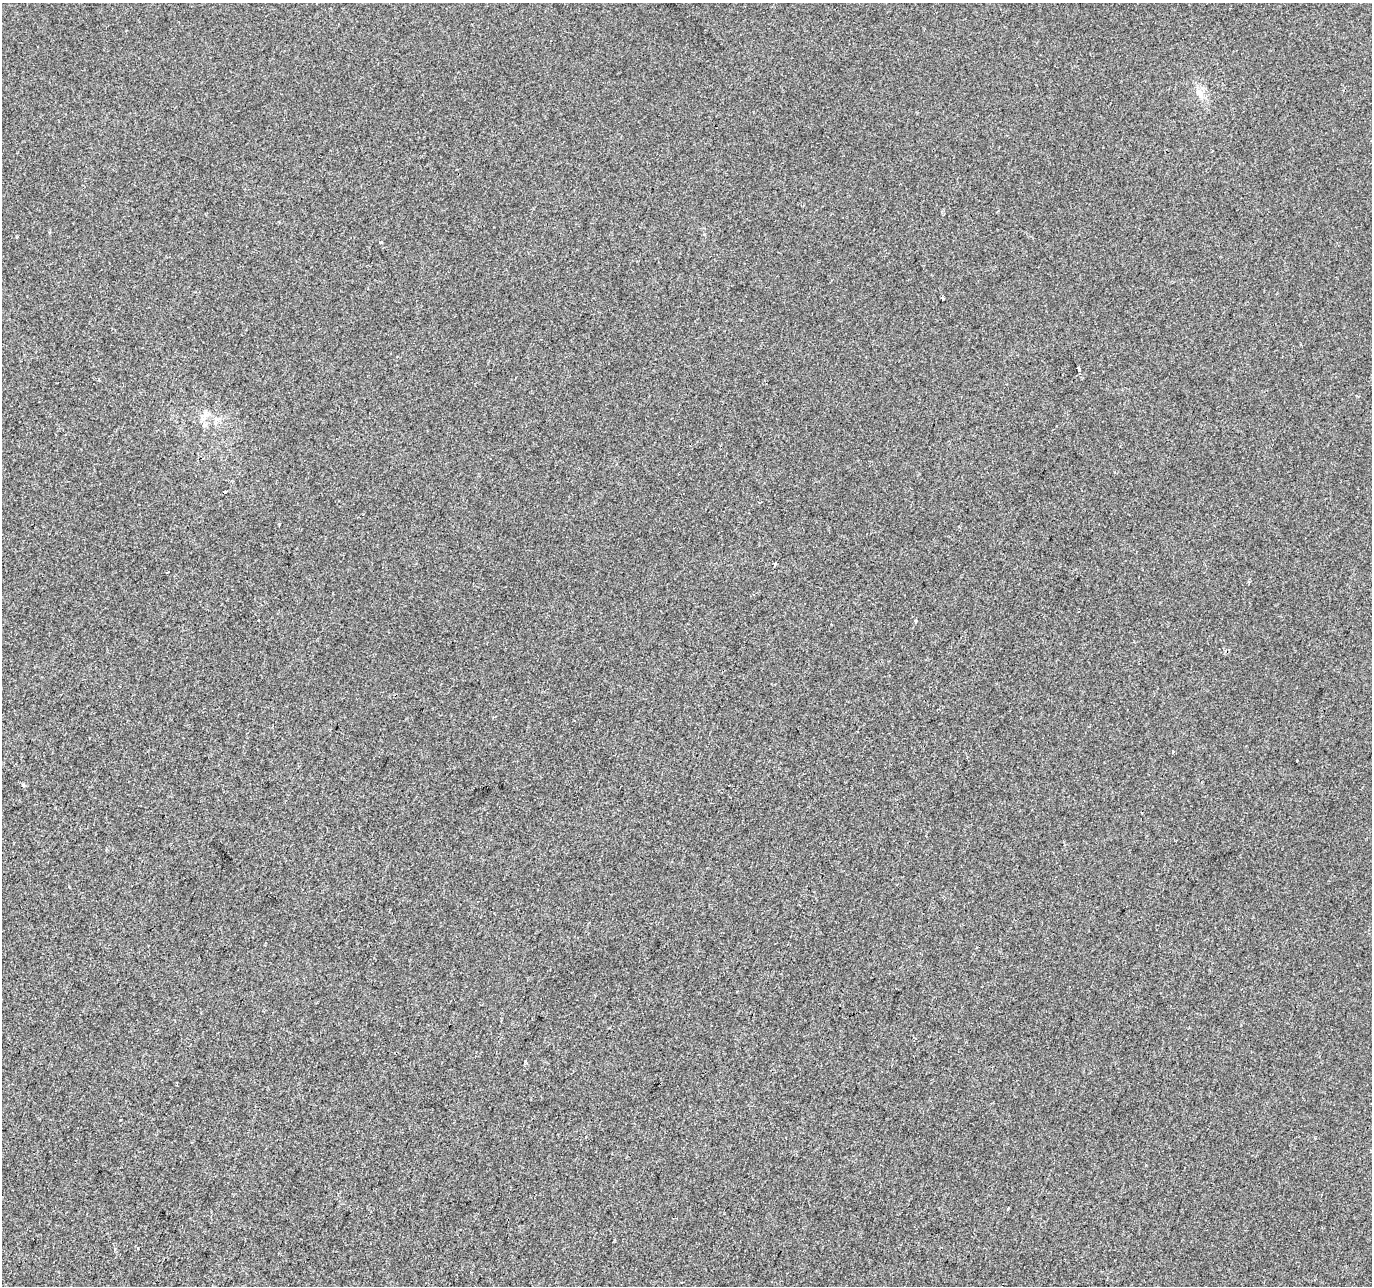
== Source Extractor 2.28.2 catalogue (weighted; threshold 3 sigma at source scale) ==
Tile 7 of 4 x 4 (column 3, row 2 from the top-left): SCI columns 2747-4116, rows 2848-4131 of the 5486 x 5628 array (HDU 1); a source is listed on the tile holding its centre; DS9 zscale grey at full resolution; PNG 1374 x 1288 px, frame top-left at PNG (2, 3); no overlay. Shown black and unused: <1% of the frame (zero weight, under 2 of 3 exposures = <1% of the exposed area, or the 3 px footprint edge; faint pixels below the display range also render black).
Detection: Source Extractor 2.28.2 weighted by HDU 2 'WHT'; one run over the whole footprint, this tile lists its part. Background 0.00144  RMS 0.0047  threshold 0.0211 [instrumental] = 3 sigma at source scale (4.5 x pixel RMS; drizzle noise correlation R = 1.50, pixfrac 1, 0.0396/0.0396 arcsec/px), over >= 5 px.
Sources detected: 14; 1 cosmic-ray / hot-pixel residue — not listed; the other 13 listed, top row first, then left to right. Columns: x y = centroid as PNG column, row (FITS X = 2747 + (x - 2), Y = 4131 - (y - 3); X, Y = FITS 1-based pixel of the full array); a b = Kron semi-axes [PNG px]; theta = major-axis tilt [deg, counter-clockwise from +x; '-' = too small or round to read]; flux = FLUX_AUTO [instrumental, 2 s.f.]
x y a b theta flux
1200 94 16 7 -67 3.6
16 237 3 2 - 0.46
381 242 3 3 - 0.73
943 298 3 2 - 0.67
1079 368 4 3 - 2
205 414 7 4 72 1.3
216 419 7 4 90 1
205 425 7 4 -19 0.94
775 564 4 3 - 0.72
916 621 3 3 - 1
1173 751 3 3 - 1.7
1297 761 3 3 - 0.82
23 784 3 3 - 1.9
Unlisted compact peaks at least as high as the median listed source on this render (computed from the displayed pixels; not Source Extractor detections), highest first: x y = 525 1061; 138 1248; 279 524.